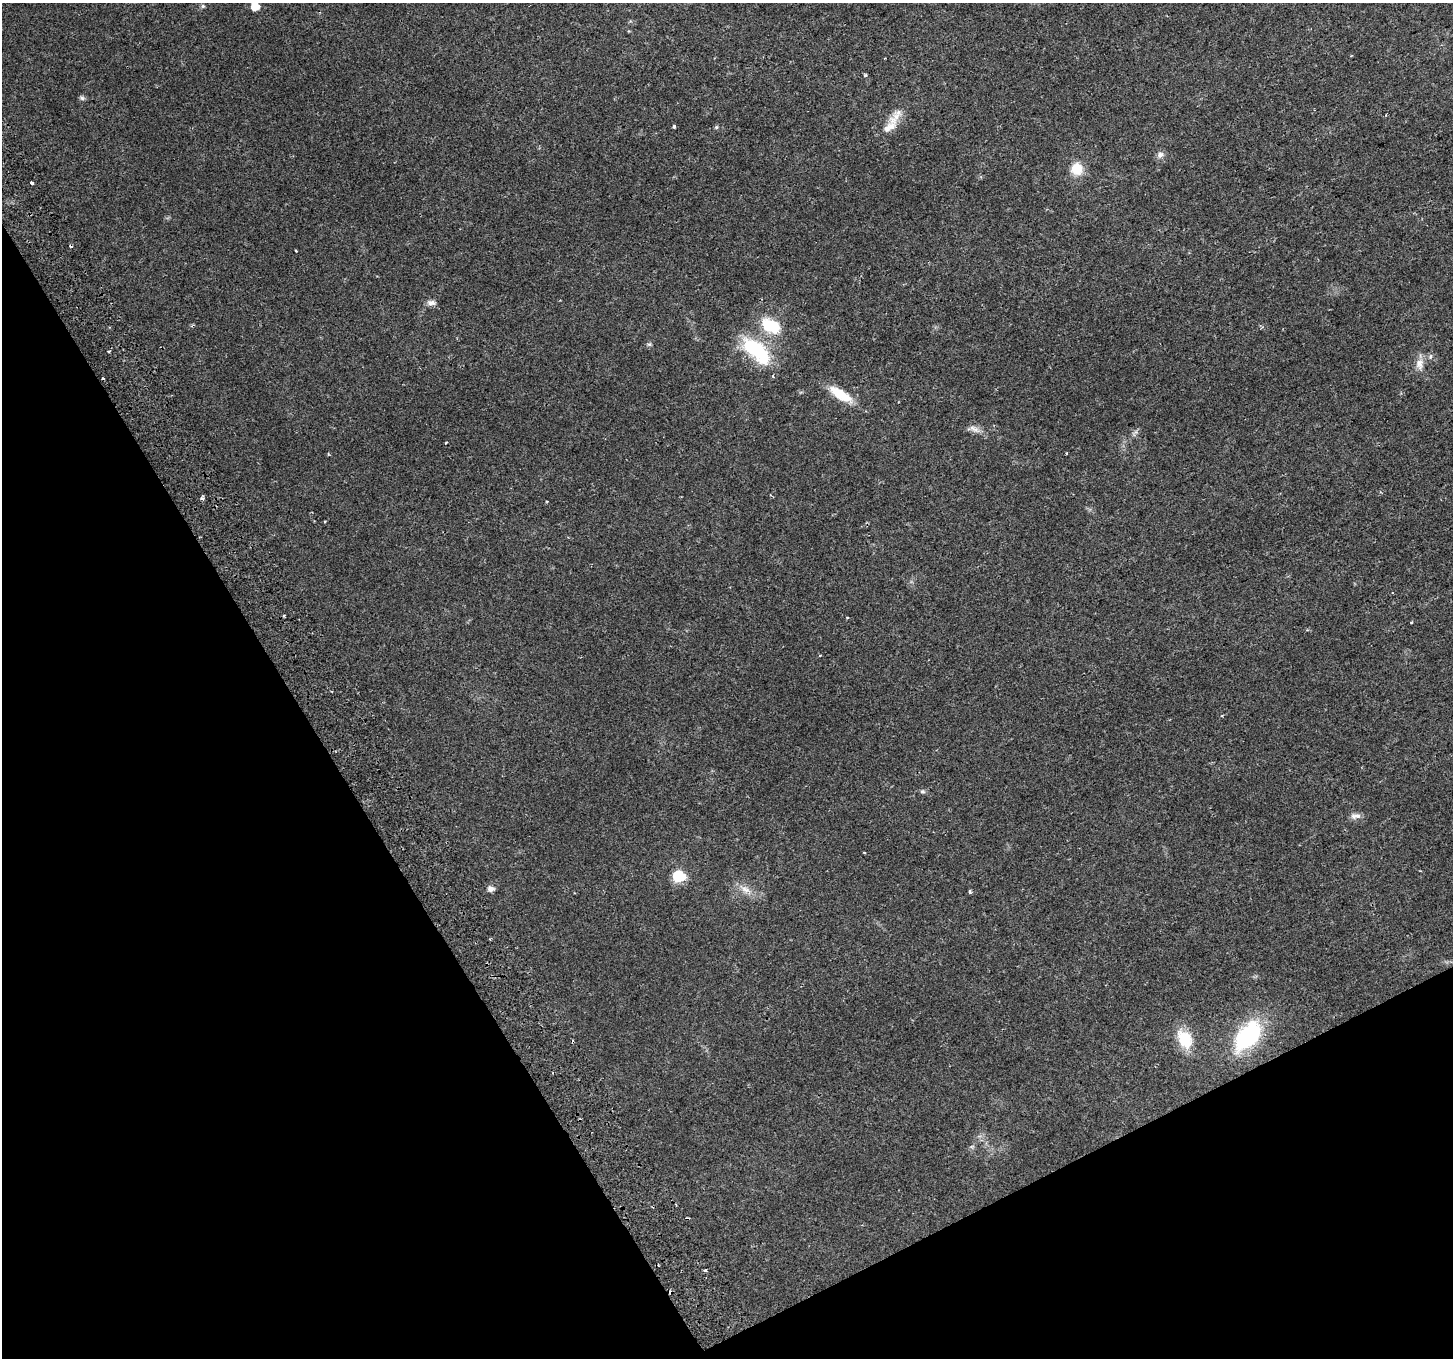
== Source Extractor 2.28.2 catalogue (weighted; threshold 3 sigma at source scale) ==
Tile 14 of 4 x 4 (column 2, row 4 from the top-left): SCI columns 1505-2955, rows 193-1548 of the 5907 x 5749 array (HDU 1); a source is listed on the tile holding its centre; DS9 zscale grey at full resolution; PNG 1455 x 1360 px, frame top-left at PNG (2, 3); no overlay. Shown black and unused: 28% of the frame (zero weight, under 2 of 3 exposures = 3% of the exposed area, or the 3 px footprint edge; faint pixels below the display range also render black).
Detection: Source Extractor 2.28.2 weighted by HDU 2 'WHT'; one run over the whole footprint, this tile lists its part. Background 0.0327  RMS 0.0041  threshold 0.0185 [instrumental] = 3 sigma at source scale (4.5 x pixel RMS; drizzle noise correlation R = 1.50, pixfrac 1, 0.0396/0.0396 arcsec/px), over >= 5 px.
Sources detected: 44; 4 cosmic-ray / hot-pixel residue — not listed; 1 inside a brighter listed object's ellipse — not listed separately; the other 39 listed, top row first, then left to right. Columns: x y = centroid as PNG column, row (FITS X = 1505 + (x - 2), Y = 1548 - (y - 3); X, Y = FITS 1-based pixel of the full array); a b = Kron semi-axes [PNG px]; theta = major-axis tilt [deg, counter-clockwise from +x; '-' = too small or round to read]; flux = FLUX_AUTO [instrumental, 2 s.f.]
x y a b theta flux
203 6 5 5 - 0.56
255 6 6 5 - 5.7
885 58 2 2 - 0.25
865 75 4 3 - 0.71
82 98 6 6 - 0.83
1386 115 3 3 - 0.37
895 118 25 12 55 5.5
674 126 4 3 - 1.2
716 127 6 4 21 0.57
1160 155 10 8 43 1.7
1077 169 15 14 - 7.1
31 183 3 3 - 2.3
295 251 3 2 - 0.47
431 303 12 7 -2 1.7
771 326 24 16 -26 13
649 344 6 4 0 0.59
756 350 43 19 -42 26
108 351 3 3 - 0.55
1430 356 7 5 70 0.81
1419 364 16 10 87 3.4
841 395 30 10 -32 10
974 429 18 7 -26 2.4
1135 432 10 4 56 0.97
446 442 3 2 - 0.52
1066 453 3 3 - 0.64
202 499 4 4 - 1.1
284 616 3 2 - 0.6
847 618 4 3 - 0.29
820 655 3 3 - 0.47
922 791 7 5 0 0.76
1355 816 15 7 4 2
864 853 3 2 - 0.49
679 876 7 6 - 33
491 888 7 6 - 1.9
745 889 14 9 -32 3.4
969 892 4 3 - 1.1
1248 1036 34 20 50 38
1185 1039 24 16 -60 11
705 1270 4 3 - 0.74
Isophote crosses this tile's border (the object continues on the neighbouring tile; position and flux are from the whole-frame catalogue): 1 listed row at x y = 255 6